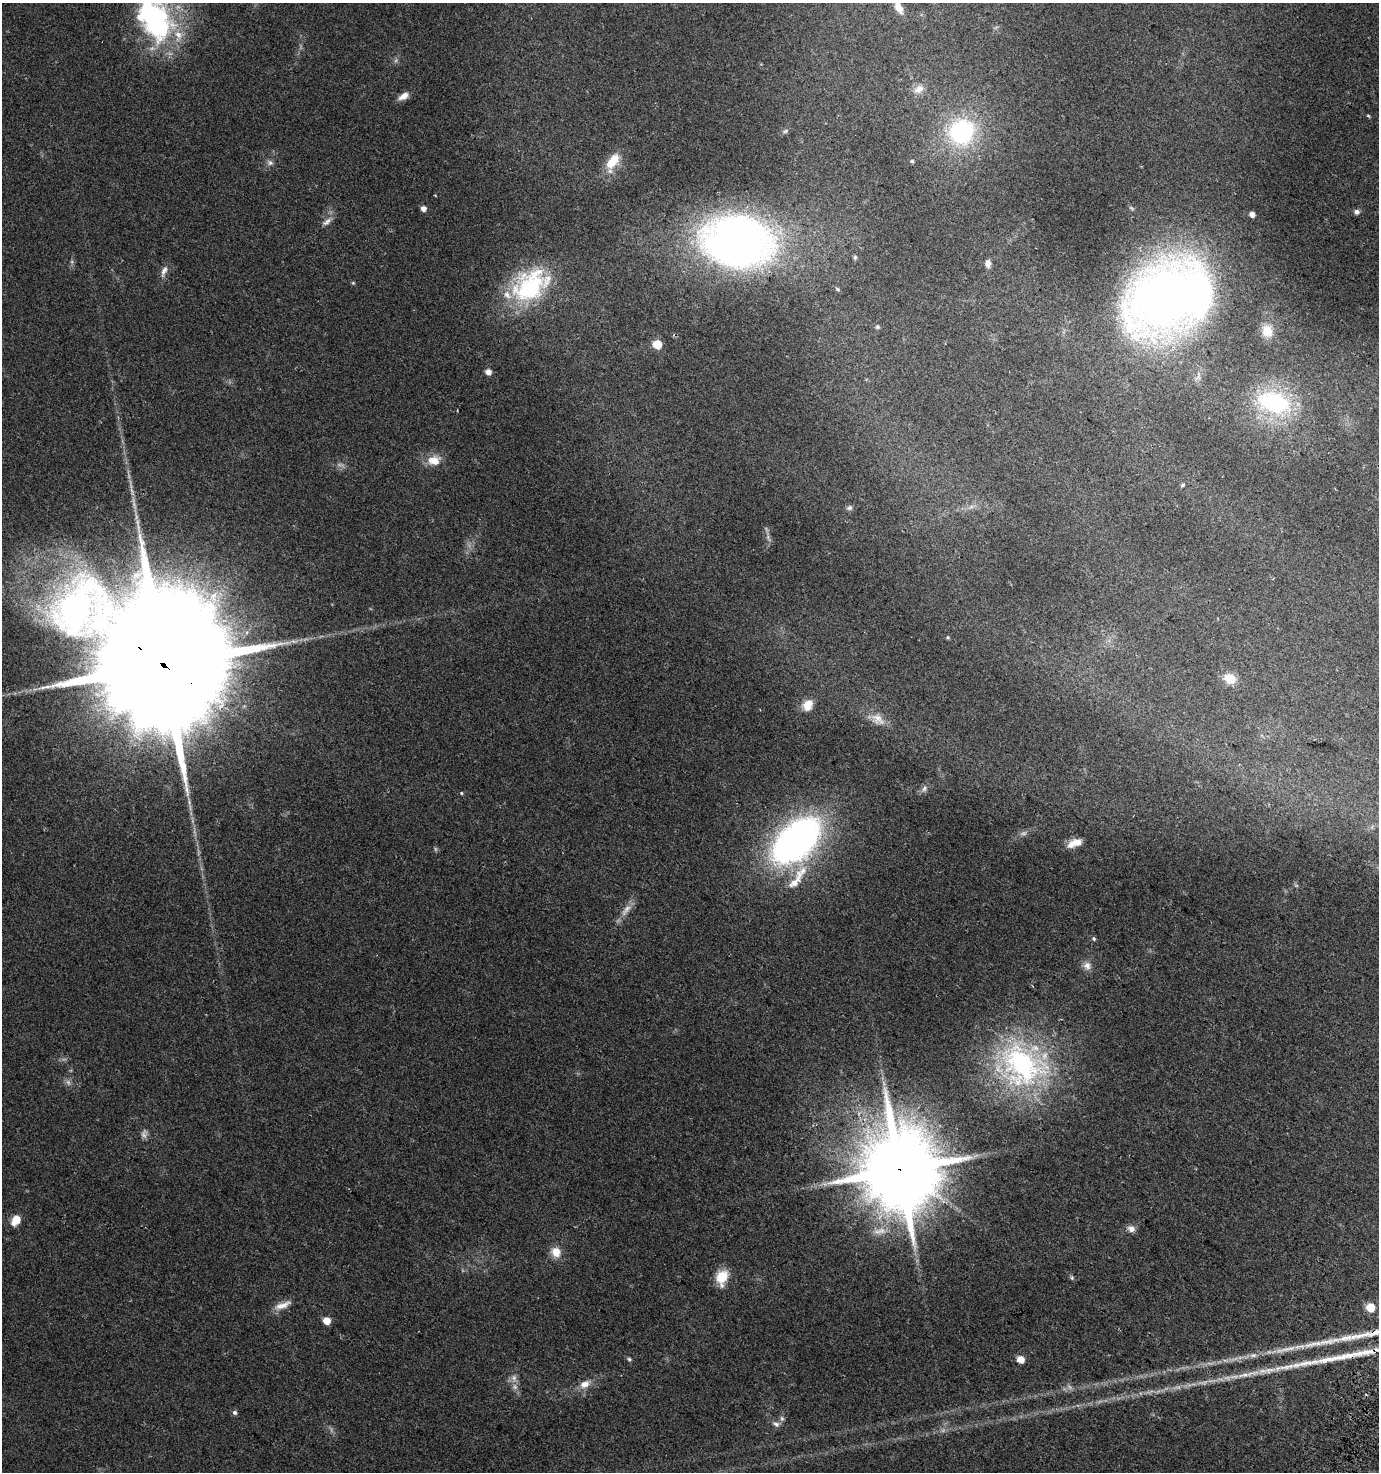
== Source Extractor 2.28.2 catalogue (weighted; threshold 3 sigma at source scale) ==
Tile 6 of 4 x 4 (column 2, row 2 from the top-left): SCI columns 1661-3037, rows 2960-4429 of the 6009 x 5925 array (HDU 1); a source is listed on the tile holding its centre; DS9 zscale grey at full resolution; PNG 1381 x 1474 px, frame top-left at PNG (2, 3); no overlay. Shown black and unused: <1% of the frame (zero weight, under 2 of 3 exposures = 2% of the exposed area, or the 3 px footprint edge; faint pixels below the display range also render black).
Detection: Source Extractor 2.28.2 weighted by HDU 2 'WHT'; one run over the whole footprint, this tile lists its part. Background 0.0532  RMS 0.0089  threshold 0.0399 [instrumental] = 3 sigma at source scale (4.5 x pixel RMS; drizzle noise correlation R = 1.50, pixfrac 1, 0.0396/0.0396 arcsec/px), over >= 5 px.
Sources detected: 88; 20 too faint to see at this stretch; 1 cosmic-ray / hot-pixel residue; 1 long thin detection or spike segment (spike, bleed or trail) — not listed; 3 inside a brighter listed object's ellipse — not listed separately; the other 63 listed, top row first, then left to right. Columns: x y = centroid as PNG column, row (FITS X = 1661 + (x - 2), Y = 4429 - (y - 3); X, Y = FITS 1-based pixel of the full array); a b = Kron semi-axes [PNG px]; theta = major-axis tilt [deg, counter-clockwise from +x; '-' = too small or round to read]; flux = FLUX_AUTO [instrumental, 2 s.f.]
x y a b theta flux
898 7 17 8 -65 11
154 19 61 35 -65 170
919 89 16 11 32 8.5
404 96 13 7 30 7.5
1368 116 5 3 - 0.98
785 131 9 5 26 1.8
961 132 29 27 48 120
613 161 23 12 61 23
912 161 5 4 - 1.5
270 163 9 7 -14 3.3
423 208 5 5 - 5.7
1356 212 7 6 - 2.8
1252 214 5 4 - 5.7
327 222 16 7 43 5.3
737 241 61 45 -8 600
855 257 6 5 - 1.6
988 263 9 6 -86 4.6
164 271 18 7 67 5.4
353 283 5 4 - 0.99
530 286 48 34 38 110
838 289 7 4 -28 1.5
1168 298 89 65 32 710
877 327 6 6 - 1.7
1267 331 15 13 -81 13
657 344 6 5 - 34
488 372 5 5 - 6.4
1274 402 38 23 -17 110
434 460 18 13 9 14
1183 485 4 3 - 6.3
971 507 11 5 27 3.7
849 508 8 6 26 2.6
947 637 4 4 - 1.2
164 665 56 33 -38 57000
1230 678 13 10 -22 16
808 705 14 11 59 12
878 719 22 14 -44 13
924 789 12 6 60 3.6
461 793 4 4 - 0.93
796 841 54 31 43 380
1075 843 17 8 20 11
797 878 50 13 56 29
626 910 22 9 50 8.6
1094 939 6 5 - 1.6
1087 966 11 11 - 6.3
1022 1065 70 59 -25 190
900 1170 25 22 -65 11000
16 1220 7 5 55 29
1131 1229 9 7 -26 5.5
556 1252 12 11 - 12
722 1277 17 12 75 21
1072 1278 5 5 - 1.5
282 1305 25 8 22 9.3
1370 1307 5 5 - 30
326 1321 5 5 - 15
1253 1355 12 6 6 4.7
629 1359 6 5 - 1.6
1020 1359 5 5 - 13
1233 1359 20 5 13 7.2
514 1378 11 9 -72 5.2
585 1384 17 10 25 9.8
235 1412 6 6 - 2.6
782 1418 8 6 -87 2.5
776 1424 11 7 -17 3.9
Overlapping masked pixels (flux is a lower limit): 2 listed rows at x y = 164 665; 900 1170
Isophote crosses this tile's border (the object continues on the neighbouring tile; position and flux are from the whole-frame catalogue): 2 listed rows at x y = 898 7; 154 19
Unlisted compact peaks at least as high as the median listed source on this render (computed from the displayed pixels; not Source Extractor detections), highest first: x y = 1344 1338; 1353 1337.